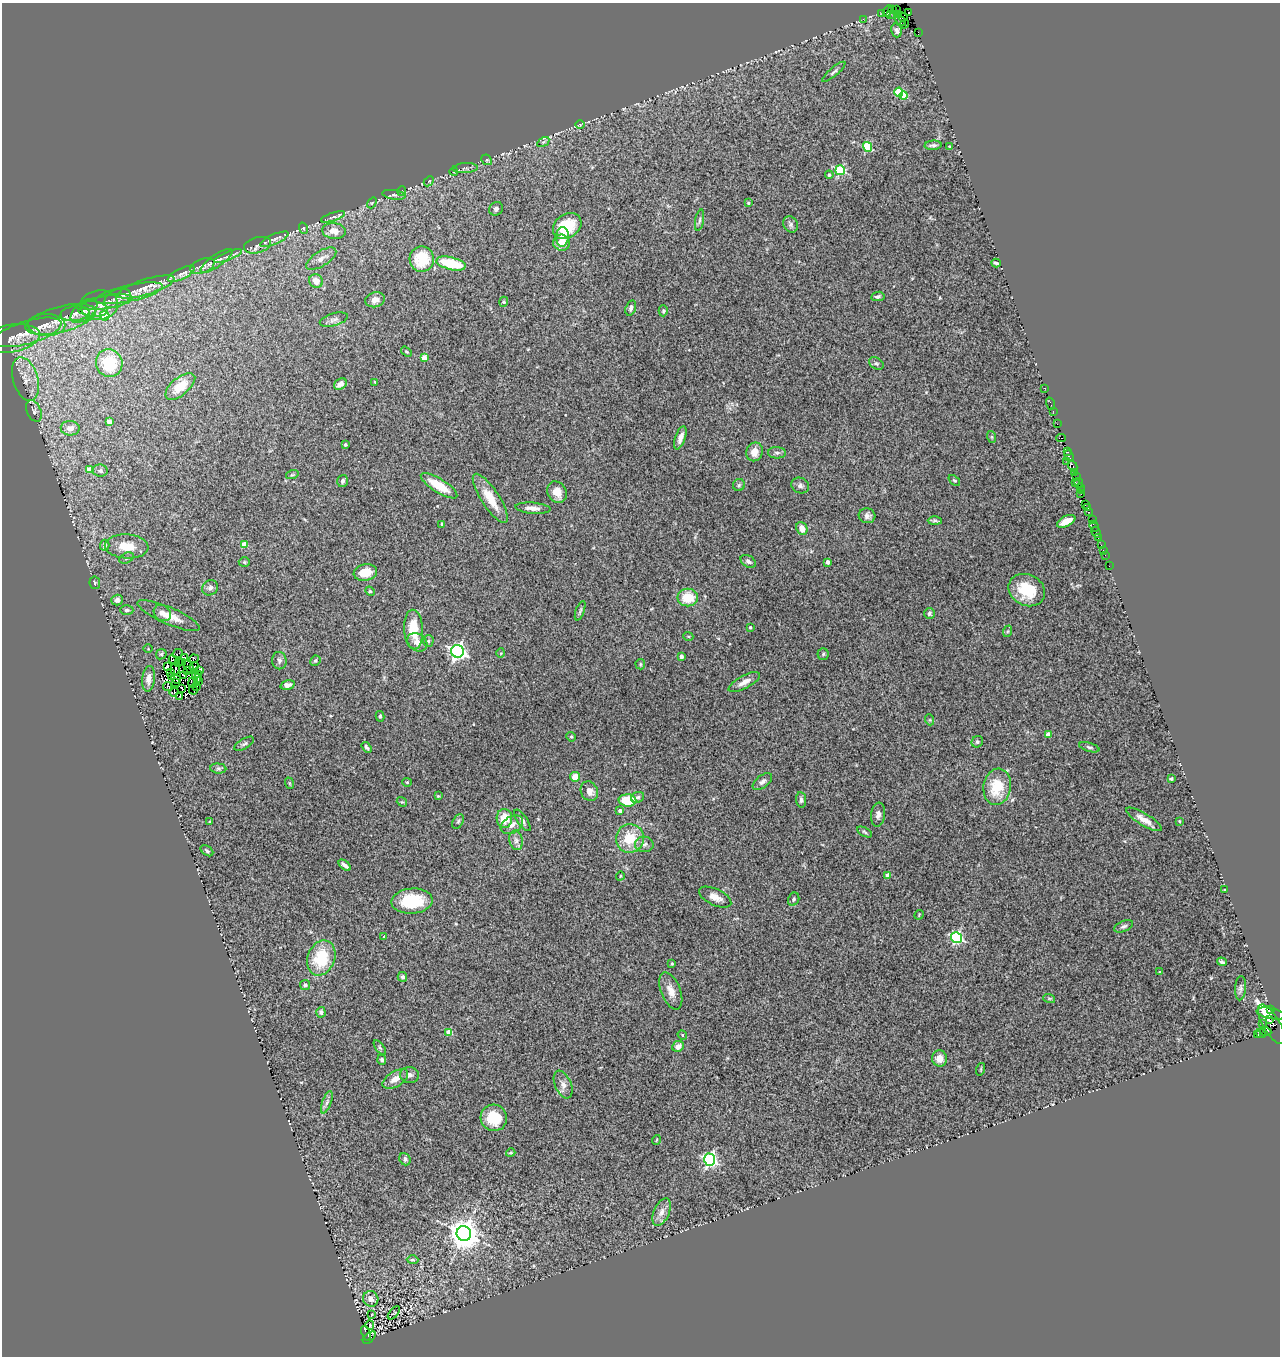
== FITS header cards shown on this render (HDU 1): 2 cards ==
NAXIS1  =                 1278
NAXIS2  =                 1354

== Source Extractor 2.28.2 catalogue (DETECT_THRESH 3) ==
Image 1278 x 1354 px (HDU 1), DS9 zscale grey, 1 PNG px = 1 image px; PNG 1282 x 1358 px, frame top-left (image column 1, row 1354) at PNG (2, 3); each listed source drawn as its Kron ellipse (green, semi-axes under 4 px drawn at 4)
Background 0.566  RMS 0.078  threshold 0.234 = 3 sigma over >= 5 px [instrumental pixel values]
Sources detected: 287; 4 with non-positive FLUX_AUTO (blend fragments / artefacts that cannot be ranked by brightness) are neither listed nor drawn; the other 283 listed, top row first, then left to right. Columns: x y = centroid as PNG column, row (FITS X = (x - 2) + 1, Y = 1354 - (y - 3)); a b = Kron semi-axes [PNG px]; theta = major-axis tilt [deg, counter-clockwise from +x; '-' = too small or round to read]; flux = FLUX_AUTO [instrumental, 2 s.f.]
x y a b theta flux
892 10 3 2 - 140
896 10 3 2 - 170
888 11 6 3 61 410
882 13 2 2 - 60
908 13 4 3 - 350
890 14 3 3 - 32
894 14 3 2 - 15
898 14 3 2 - 28
903 17 5 3 - 130
863 19 2 2 - 59
901 21 6 3 -44 410
904 24 5 3 - 58
897 30 7 5 -75 17
918 32 3 2 - 51
834 72 15 3 40 13
899 92 4 4 - 140
904 96 4 4 - 130
580 125 5 3 - 4.6
543 142 6 4 34 7.9
933 145 8 4 4 13
949 146 3 2 - 4.8
868 147 5 4 - 320
487 160 6 4 -43 7.8
465 168 12 5 4 14
840 170 5 4 - 380
454 172 4 3 - 3.4
829 175 4 4 - 8.8
429 181 6 4 42 6.6
402 191 5 3 - 4.1
394 195 12 4 -9 15
372 203 6 3 53 4.5
748 203 3 3 - 7.6
496 209 7 6 - 14
333 217 13 4 18 16
699 220 11 3 79 12
791 224 8 7 - 15
567 226 15 12 36 190
303 228 6 3 -71 5.4
334 231 12 8 -7 57
562 237 10 6 86 41
274 239 15 5 23 24
561 243 8 8 - 60
258 245 14 8 14 29
228 256 15 3 21 20
321 259 17 7 32 39
422 259 13 12 - 170
217 261 19 6 35 27
451 263 15 6 -14 230
996 263 4 2 - 11
202 266 13 7 21 23
181 274 15 5 25 23
316 281 7 6 - 47
146 287 30 7 17 57
129 293 34 8 12 64
878 296 7 4 9 12
117 298 14 8 25 29
375 300 10 7 14 32
107 302 26 6 9 47
504 302 5 4 - 7
99 305 19 15 8 65
631 308 8 5 74 13
93 309 15 7 -5 37
84 311 16 8 39 46
663 311 5 4 - 6.8
75 314 14 7 8 35
105 316 5 4 - 170
60 319 36 13 15 130
334 320 14 6 15 21
46 325 19 11 -1 64
28 332 35 11 16 120
11 339 29 13 10 81
406 352 6 4 -34 6.4
424 358 4 4 - 82
109 363 14 13 - 240
876 363 8 5 -30 10
25 379 22 12 -73 87
375 382 3 2 - 4.5
340 384 7 5 34 31
180 386 18 9 40 93
1045 388 3 2 - 30
1051 404 6 2 -71 56
34 411 11 7 -65 20
1053 411 2 2 - 35
109 422 4 4 - 63
1057 424 2 2 - 23
70 428 9 7 -3 41
992 437 6 4 -71 5.9
680 438 12 5 71 32
1061 438 5 2 - 80
345 445 3 3 - 9.9
754 452 9 8 - 56
1067 452 4 2 - 13
777 453 9 5 -1 16
1069 456 6 3 -69 130
1067 461 3 2 - 36
1072 466 6 3 -62 56
90 469 4 4 - 63
100 471 7 6 - 16
1075 472 3 2 - 62
292 475 6 4 18 6.9
1077 477 3 2 - 94
954 480 7 4 -39 7.5
343 481 6 5 - 11
1075 482 2 2 - 38
1079 483 4 2 - 30
739 485 6 6 - 11
439 486 21 7 -32 130
800 486 9 7 -24 18
1080 487 3 2 - 30
1081 491 4 3 - 29
557 492 11 9 -59 62
1081 494 2 2 - 17
490 498 29 9 -57 120
1085 504 3 3 - 13
1087 507 3 3 - 12
533 508 17 5 -5 34
1089 512 3 2 - 85
867 516 8 7 - 22
1092 520 3 2 - 52
935 521 7 4 0 11
1066 521 10 5 26 53
442 524 3 3 - 9.3
1094 526 6 3 -67 67
802 528 6 5 - 45
1096 532 6 3 -61 130
1098 538 2 2 - 6.4
245 544 4 4 - 99
105 545 5 4 - 24
1101 545 2 2 - 80
127 546 22 12 -4 110
1103 550 2 2 - 9.1
1105 555 2 2 - 24
127 558 7 5 27 11
748 561 8 5 -32 14
244 562 5 5 - 7.9
827 562 4 3 - 28
1109 566 2 2 - 3.8
365 573 12 8 11 89
95 583 6 5 - 8.6
210 588 8 7 - 18
1027 590 19 15 -26 200
370 591 5 4 - 6.7
688 598 10 9 - 130
117 600 6 5 - 23
127 610 7 4 -1 11
580 611 10 3 70 9.7
162 613 9 7 -39 28
929 613 5 5 - 11
168 616 33 8 -23 87
750 627 3 3 - 8.2
414 630 20 9 -87 150
1008 631 6 4 71 7.4
688 636 5 3 - 5.3
428 641 6 5 - 9.4
417 642 11 8 -38 37
148 649 4 3 - 4.1
457 651 6 6 - 1900
501 653 5 3 - 3.9
161 654 6 4 45 7.6
177 654 5 2 - 12
823 654 5 5 - 8.7
681 656 4 3 - 33
185 658 3 2 - 5.5
194 659 4 3 - 0.64
174 660 5 3 - 14
279 661 9 7 -80 16
315 661 5 4 - 10
179 662 3 2 - 3.4
183 662 2 2 - 9.3
640 664 5 4 - 6.2
167 666 3 2 - 8.4
189 667 7 2 -55 0.13
194 667 4 2 - 6.2
175 668 7 2 80 13
200 670 4 3 - 4.3
187 671 4 2 - 2.9
171 672 3 2 - 2.8
199 674 3 2 - 2.9
184 676 3 2 - 6.5
172 677 3 2 - 21
197 677 5 2 - 9.5
148 679 13 6 83 32
176 679 5 3 - 7.3
198 682 3 2 - 1
744 682 17 6 28 39
175 683 3 2 - 5.4
193 683 5 4 - 8.3
287 685 7 4 15 23
167 686 5 2 - 5.4
197 686 3 2 - 5.3
182 689 4 2 - 6.9
193 690 5 2 - 4.3
174 692 5 2 - 2.5
180 696 2 2 - 7
380 716 5 4 - 9.1
930 720 5 3 - 5.4
1048 734 4 4 - 42
571 737 5 4 - 6.2
977 742 6 5 - 10
244 744 11 5 31 13
366 747 6 3 -57 10
1089 747 10 4 -16 11
218 768 8 5 -5 12
575 777 5 5 - 62
1171 779 4 3 - 9.9
407 782 5 4 - 5.1
762 782 11 6 38 19
289 783 6 3 -71 5
997 787 18 13 81 170
589 791 10 8 -65 39
438 796 4 4 - 4.5
638 797 6 5 - 13
627 800 9 6 -3 160
801 800 8 5 -82 14
402 802 5 4 - 6.8
620 811 3 3 - 14
878 815 12 7 83 24
504 818 9 8 - 91
1144 819 20 6 -31 47
522 820 12 5 -56 19
458 821 8 5 63 10
1179 821 3 2 - 3.8
210 822 3 3 - 7.6
512 825 12 8 31 33
865 832 8 4 -28 8.8
630 838 14 14 - 140
516 840 10 6 -79 21
644 844 9 7 -3 22
207 851 7 4 -36 10
345 865 7 3 -41 18
888 875 4 4 - 35
620 876 4 3 - 4.1
1225 889 3 2 - 5.6
715 897 17 8 -25 44
794 899 7 5 65 10
412 901 20 12 4 230
919 915 5 3 - 4.2
1124 926 10 5 24 15
384 937 4 4 - 6.8
956 937 5 5 - 730
321 958 18 13 69 230
1222 962 5 4 - 11
672 964 4 3 - 5.6
1160 972 3 3 - 7.9
402 977 5 4 - 13
305 985 5 5 - 8.9
1240 988 12 5 86 14
671 991 19 9 -68 54
1049 998 6 4 -19 6.6
1270 1009 4 3 - 94
321 1012 5 4 - 15
1271 1014 15 5 -12 78
1270 1020 3 3 - 340
1262 1023 2 2 - 19
1272 1024 22 8 -59 310
1266 1031 5 4 - 630
449 1032 4 4 - 97
1261 1034 5 3 - 200
682 1035 5 4 - 5.7
1258 1035 3 3 - 75
678 1046 6 5 - 29
380 1048 8 4 -54 10
939 1058 8 7 - 48
382 1060 5 4 - 12
981 1069 6 4 72 4.6
410 1075 9 8 - 21
395 1079 14 7 32 51
563 1085 14 8 -66 31
327 1102 12 4 70 18
494 1118 13 13 - 150
656 1140 5 3 - 4
511 1153 5 4 - 6.9
405 1159 6 5 - 14
710 1160 6 5 - 1100
661 1212 14 7 66 38
464 1233 7 7 - 8600
413 1260 6 4 0 7.8
371 1299 8 7 - 29
394 1313 8 4 48 6.2
371 1315 3 2 - 13
370 1325 4 4 - 4
366 1333 8 3 -69 1900
369 1338 8 4 44 1800
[4 non-positive-flux detections neither listed nor drawn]